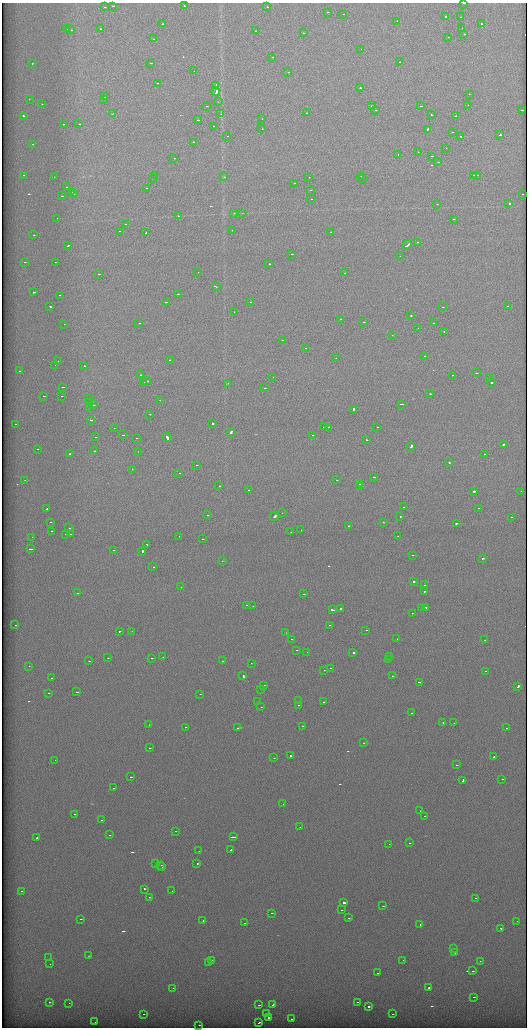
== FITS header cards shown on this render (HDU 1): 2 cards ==
NAXIS1  =                 1049 / length of data axis 1
NAXIS2  =                 2051 / length of data axis 2

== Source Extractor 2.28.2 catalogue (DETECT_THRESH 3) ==
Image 1049 x 2051 px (HDU 1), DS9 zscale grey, zoomed out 1/2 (1 PNG px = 2 x 2 image px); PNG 529 x 1030 px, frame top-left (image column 1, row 2050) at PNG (2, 3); each listed source drawn as its Kron ellipse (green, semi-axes under 4 px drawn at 4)
Background 1260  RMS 5.7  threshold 17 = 3 sigma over >= 5 px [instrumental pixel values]
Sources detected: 410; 51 cannot appear on this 1/2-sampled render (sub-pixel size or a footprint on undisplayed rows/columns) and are neither listed nor drawn; the other 359 listed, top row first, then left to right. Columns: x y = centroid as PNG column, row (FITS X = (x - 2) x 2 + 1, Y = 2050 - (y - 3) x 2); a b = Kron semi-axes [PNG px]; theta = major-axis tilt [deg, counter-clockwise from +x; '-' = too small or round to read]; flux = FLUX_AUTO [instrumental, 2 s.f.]
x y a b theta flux
464 3 2 1 - 18000
113 6 2 1 - 14000
184 6 2 2 - 5600
104 7 2 1 - 2300
267 7 2 1 - 34000
328 12 2 1 - 3800
343 14 2 1 - 4100
445 17 2 2 - 22000
460 17 2 1 - 2900
397 21 2 2 - 4800
162 24 2 1 - 8100
481 24 2 1 - 5900
462 28 2 1 - 4600
66 29 2 1 - 4100
100 29 2 2 - 7700
71 30 2 1 - 3700
255 31 2 1 - 3700
303 33 2 1 - 3500
464 34 2 2 - 25000
448 37 2 1 - 5500
153 39 2 1 - 3000
361 49 2 1 - 24000
272 57 2 1 - 8100
399 62 2 1 - 3300
32 63 2 1 - 26000
150 63 2 1 - 4200
194 71 2 1 - 2600
288 72 2 1 - 4300
158 83 2 1 - 7900
216 85 3 2 - 12000
360 88 2 1 - 8200
216 92 4 2 - 26000
469 94 2 1 - 2400
105 97 2 1 - 4900
29 99 2 1 - 5800
103 99 2 1 - 4100
218 102 2 1 - 3000
41 104 2 1 - 4800
468 105 2 1 - 3100
206 106 2 1 - 7300
371 106 2 1 - 9800
421 106 2 1 - 7100
375 110 2 1 - 5000
522 110 2 1 - 6800
307 113 2 1 - 7600
112 114 3 1 - 6500
221 114 4 2 - 940
431 115 2 1 - 4000
23 116 2 2 - 9200
456 116 2 1 - 5800
262 119 2 1 - 4700
198 120 2 1 - 7100
63 124 2 1 - 6300
79 124 2 1 - 6200
213 126 2 1 - 3900
262 129 2 1 - 5100
427 129 3 2 - 10000
452 132 2 1 - 4400
500 135 2 1 - 9500
227 136 2 1 - 9000
461 137 2 2 - 8500
193 142 2 2 - 5200
33 144 2 1 - 3600
446 148 2 1 - 5000
418 152 2 1 - 3400
398 154 2 1 - 1800
431 156 2 1 - 3100
174 158 2 1 - 5100
438 162 2 1 - 4100
23 175 2 1 - 1900
154 175 2 1 - 4200
474 175 2 1 - 13000
477 175 2 1 - 5700
361 176 2 1 - 3600
54 177 2 1 - 2400
224 177 2 1 - 3900
309 177 2 1 - 4400
154 178 2 1 - 2300
362 178 2 1 - 3800
294 183 2 1 - 4300
66 187 2 1 - 3900
146 188 2 2 - 5900
310 190 2 1 - 4200
72 192 2 1 - 3400
73 194 2 1 - 3300
522 194 2 1 - 8100
62 196 2 1 - 7000
311 199 2 1 - 6200
437 204 2 1 - 3400
509 204 2 2 - 20000
234 213 2 1 - 3700
242 213 2 1 - 2500
178 216 2 1 - 3300
57 218 2 1 - 5000
453 219 2 1 - 3800
126 224 2 1 - 9500
232 230 2 1 - 3900
119 231 2 1 - 3900
146 232 2 2 - 11000
330 232 2 1 - 4400
33 235 2 1 - 2000
417 242 2 1 - 5700
407 245 5 2 - 19000
67 246 2 1 - 8000
291 254 2 1 - 7600
400 256 2 1 - 5200
24 262 2 1 - 4600
55 262 2 1 - 4100
269 264 2 1 - 22000
198 272 2 1 - 2800
344 273 2 1 - 3000
98 274 2 1 - 11000
216 286 2 1 - 2700
34 292 2 1 - 6500
177 294 2 1 - 34000
59 295 2 1 - 5900
167 302 3 1 - 26000
250 302 2 1 - 7000
50 306 2 2 - 8500
508 306 2 1 - 9500
442 307 2 1 - 2300
234 312 2 1 - 3500
410 316 2 1 - 7100
340 319 2 1 - 5200
363 322 2 1 - 11000
139 323 2 1 - 9000
433 323 2 1 - 4700
64 324 2 1 - 3800
418 328 2 1 - 3500
444 332 2 1 - 4200
392 335 2 1 - 2900
282 340 2 1 - 2900
305 348 2 1 - 5000
424 356 2 1 - 5800
336 358 2 1 - 4800
169 360 2 1 - 3300
58 361 2 1 - 2900
55 365 2 1 - 2400
84 366 2 1 - 5700
20 371 2 1 - 2500
476 373 2 1 - 6100
140 375 2 1 - 5000
452 375 2 1 - 2700
273 377 2 1 - 5900
489 378 2 2 - 4500
147 381 2 1 - 6900
144 382 2 2 - 13000
227 383 2 1 - 6900
491 383 2 2 - 7900
62 387 2 1 - 16000
265 388 2 1 - 4900
430 394 2 1 - 2700
43 396 2 1 - 6300
61 396 2 1 - 6700
89 398 2 1 - 7500
159 400 2 1 - 4100
89 402 2 1 - 9600
401 404 3 1 - 14000
93 405 2 1 - 3100
90 408 2 1 - 5000
353 409 2 2 - 9000
149 414 2 1 - 5200
90 420 2 1 - 8400
15 424 2 1 - 2600
212 424 2 2 - 14000
323 427 2 1 - 3000
328 427 2 1 - 5900
377 427 2 1 - 3800
114 428 2 1 - 6600
230 432 3 2 - 13000
122 435 2 1 - 8100
312 435 2 1 - 3100
95 437 2 1 - 3600
167 437 5 2 - 45000
136 438 2 1 - 3700
366 440 2 1 - 6400
503 444 2 2 - 10000
410 446 4 2 - 26000
37 449 2 1 - 3600
94 451 2 1 - 7400
138 452 2 1 - 3100
70 453 3 2 - 12000
484 454 2 2 - 2700
449 463 2 1 - 2300
196 465 2 1 - 4100
132 469 2 1 - 8400
179 473 2 1 - 3700
373 477 2 1 - 3900
25 480 2 1 - 5200
337 480 2 1 - 4000
359 484 2 1 - 10000
219 486 2 1 - 4800
360 486 2 1 - 36000
248 490 2 1 - 4700
474 491 2 2 - 22000
521 491 2 1 - 3200
404 507 2 1 - 4500
478 508 2 1 - 2900
46 509 2 1 - 21000
282 513 2 1 - 3100
207 515 2 2 - 9600
274 516 4 2 - 25000
400 517 2 1 - 4000
511 517 2 1 - 15000
50 522 2 1 - 8600
384 522 4 3 - 1100
457 523 4 1 - 20000
348 526 2 1 - 4900
69 528 2 1 - 3100
301 530 2 1 - 5000
51 531 2 1 - 3500
291 532 2 1 - 3200
66 534 2 1 - 3600
70 534 2 2 - 5500
179 536 2 1 - 7500
398 536 2 1 - 3800
32 537 2 1 - 7600
202 539 2 1 - 6900
147 544 2 2 - 9000
30 549 3 1 - 13000
113 550 2 1 - 18000
142 551 3 2 - 10000
412 555 2 1 - 3200
482 558 2 1 - 29000
223 561 2 1 - 5700
153 567 2 1 - 6200
413 581 2 1 - 7800
424 585 2 1 - 3400
181 587 2 1 - 4300
424 591 2 1 - 3100
77 593 2 1 - 3500
303 594 2 1 - 3000
247 605 2 1 - 2400
253 606 2 1 - 2800
422 608 2 1 - 6200
426 608 2 2 - 10000
340 609 2 2 - 7200
332 610 4 1 - 23000
412 613 2 1 - 5000
15 625 2 1 - 4000
329 625 2 1 - 4400
366 630 2 1 - 3500
119 631 2 1 - 8800
131 631 2 1 - 3600
286 633 2 1 - 3300
291 639 2 1 - 11000
397 639 2 1 - 4000
484 640 2 1 - 9000
296 650 2 1 - 4200
307 652 2 1 - 4600
353 652 2 2 - 12000
390 656 2 1 - 4200
163 657 2 1 - 1400
108 658 2 1 - 4700
152 658 2 1 - 4400
388 659 2 1 - 2600
89 661 2 1 - 8600
223 661 2 2 - 5200
251 663 2 1 - 3700
28 666 2 1 - 4800
330 668 2 1 - 3300
324 670 2 2 - 4300
485 671 2 1 - 2700
243 676 3 2 - 11000
392 676 2 1 - 12000
52 678 2 1 - 16000
419 682 2 1 - 4700
264 685 2 1 - 11000
518 686 2 2 - 10000
260 689 2 1 - 6600
76 692 2 1 - 34000
48 693 2 1 - 3400
200 694 2 1 - 4800
299 701 2 1 - 5900
257 702 2 1 - 3800
323 702 2 1 - 4800
298 705 2 2 - 3900
261 707 2 1 - 2800
411 713 2 1 - 2800
443 723 2 1 - 18000
454 723 2 1 - 6500
149 725 2 1 - 3200
302 726 2 1 - 19000
185 727 2 1 - 3200
238 728 4 1 - 18000
506 728 2 1 - 2900
363 743 2 1 - 4500
149 748 2 1 - 3400
290 756 2 2 - 8000
494 757 2 1 - 8800
274 758 2 1 - 2400
55 760 2 1 - 4800
456 765 2 1 - 3300
131 777 2 1 - 5300
502 779 2 1 - 2000
463 781 3 2 - 18000
113 788 2 1 - 2900
283 804 2 1 - 4100
420 811 2 2 - 4200
74 814 2 1 - 3400
425 816 3 1 - 9200
101 820 2 1 - 3600
300 827 2 1 - 4600
175 831 2 1 - 3300
109 835 2 1 - 5700
233 837 4 1 - 21000
37 838 2 1 - 9100
409 843 2 2 - 4800
389 844 2 1 - 3600
231 850 2 1 - 6700
199 851 2 1 - 4800
156 863 2 1 - 2100
197 863 2 2 - 7500
160 865 2 1 - 6400
162 867 2 1 - 3100
144 889 2 2 - 8000
21 891 2 1 - 9400
172 891 2 1 - 3000
149 897 2 1 - 3900
475 898 2 1 - 3500
343 902 2 2 - 16000
383 906 2 1 - 6700
342 910 2 1 - 10000
271 913 2 1 - 8300
349 918 2 2 - 7400
80 919 2 1 - 5800
203 920 2 2 - 10000
517 921 2 1 - 2800
245 923 2 1 - 3900
420 925 2 1 - 8400
500 928 2 1 - 10000
453 949 2 2 - 14000
455 952 2 2 - 9400
88 956 2 1 - 11000
49 958 2 1 - 6900
211 960 2 1 - 5300
403 960 2 1 - 2900
480 961 2 1 - 3100
209 963 2 1 - 3300
50 964 2 1 - 4600
473 971 2 1 - 3000
377 973 2 1 - 2700
173 988 2 1 - 2800
428 988 3 2 - 11000
473 997 2 1 - 4700
49 1002 2 2 - 4800
357 1002 2 1 - 4600
69 1003 2 1 - 1900
259 1005 2 1 - 5300
272 1005 4 2 - 33000
368 1007 2 2 - 7300
143 1014 2 1 - 2800
267 1014 2 2 - 25000
392 1014 2 1 - 3400
268 1018 2 2 - 12000
291 1019 2 1 - 15000
95 1022 2 1 - 16000
259 1022 3 1 - 12000
198 1025 2 1 - 12000
At the frame edge (FLAGS 8, measured only in part): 1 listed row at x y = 464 3
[51 sub-pixel or undisplayed-footprint detections neither listed nor drawn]